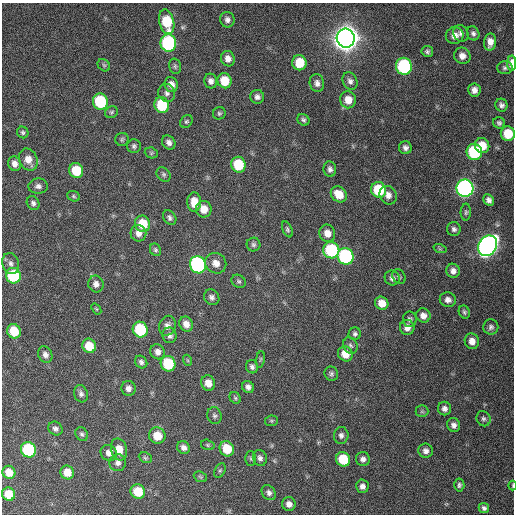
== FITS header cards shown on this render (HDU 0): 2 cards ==
NAXIS1  =                  512 / Axis length
NAXIS2  =                  512 / Axis length

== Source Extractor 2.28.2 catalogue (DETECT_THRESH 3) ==
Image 512 x 512 px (HDU 0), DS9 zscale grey, 1 PNG px = 1 image px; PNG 516 x 516 px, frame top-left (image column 1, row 512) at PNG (2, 3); each listed source drawn as its Kron ellipse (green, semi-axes under 4 px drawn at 4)
Background 402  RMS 11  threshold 31.8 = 3 sigma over >= 5 px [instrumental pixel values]
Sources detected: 148; all 148 listed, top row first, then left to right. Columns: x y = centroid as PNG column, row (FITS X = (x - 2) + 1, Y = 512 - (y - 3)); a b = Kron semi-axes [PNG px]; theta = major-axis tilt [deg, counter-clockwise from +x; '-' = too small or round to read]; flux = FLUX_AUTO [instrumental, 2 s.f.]
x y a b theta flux
227 20 7 7 - 3.0e+03
167 22 12 7 -77 3.1e+04
473 33 7 6 - 2.1e+03
461 34 8 7 - 2.4e+03
455 36 9 8 - 5.5e+03
346 38 9 9 - 1.2e+06
490 42 9 6 83 5.2e+03
168 43 8 8 - 9.9e+04
427 51 5 5 - 1.7e+03
462 56 8 8 - 5.3e+03
228 59 8 7 - 4.5e+03
299 63 7 7 - 1.6e+04
512 63 7 4 90 7.7e+03
104 65 7 5 -44 1.3e+03
175 66 8 5 -75 1.5e+03
404 66 8 8 - 9.3e+04
505 68 8 6 2 1.8e+03
211 81 7 6 - 3.2e+03
225 81 7 7 - 1.6e+04
350 81 9 7 -61 2.8e+03
317 83 9 7 -79 3.2e+03
171 85 8 6 -70 4.7e+03
474 90 6 6 - 3.7e+03
167 93 9 8 - 2.9e+03
257 97 7 7 - 2.8e+03
348 100 8 8 - 7.7e+03
100 101 8 7 - 5.0e+04
162 105 8 7 - 3.1e+04
501 105 6 6 - 2.2e+03
111 112 7 5 34 1.3e+03
219 113 6 6 - 1.3e+03
303 120 6 5 - 1.6e+03
186 122 7 5 43 1.3e+03
499 123 6 5 - 1.6e+03
23 132 6 5 - 1.5e+03
508 134 7 7 - 1.8e+04
122 139 6 6 - 1.5e+03
169 143 7 6 - 3.1e+03
134 146 7 7 - 1.9e+03
482 146 7 7 - 1.1e+04
405 148 6 6 - 2.6e+03
474 152 8 8 - 5.5e+04
151 153 7 5 -20 1.2e+03
28 160 11 9 -64 7.6e+03
15 164 7 6 - 3.8e+03
238 165 8 7 - 2.6e+04
330 169 8 6 -81 2.5e+03
76 170 7 7 - 2.0e+04
164 174 8 6 -46 1.8e+03
38 186 9 7 3 2.9e+03
465 188 9 8 - 2.5e+05
379 190 8 7 - 3.1e+04
339 194 9 7 -44 1.1e+04
388 195 9 8 - 4.3e+03
74 196 6 5 - 1.2e+03
489 200 6 5 - 2.6e+03
194 202 9 7 89 9.5e+03
33 203 7 6 - 2.0e+03
204 209 8 8 - 8.1e+03
466 212 8 5 89 1.5e+03
170 218 8 6 -55 1.9e+03
143 224 8 7 - 1.8e+04
287 229 8 4 -65 1.6e+03
454 229 7 7 - 2.2e+03
138 233 8 7 - 4.4e+03
327 233 9 8 - 5.8e+03
253 245 7 7 - 1.9e+03
488 246 11 9 58 4.2e+05
440 249 7 4 -18 1.0e+03
155 250 6 5 - 1.4e+03
331 250 8 8 - 5.5e+04
345 256 8 8 - 9.0e+04
11 263 10 8 -71 3.5e+03
216 263 11 10 - 6.3e+03
198 265 9 8 - 1.3e+05
453 271 7 6 - 3.6e+03
13 276 8 7 - 5.2e+04
399 277 8 6 -56 1.6e+03
392 278 8 7 - 2.8e+03
239 281 7 6 - 1.5e+03
96 284 8 7 - 3.3e+03
212 297 8 7 - 2.6e+03
448 300 8 7 - 3.6e+03
382 303 7 6 - 8.3e+03
96 309 6 3 -53 8.0e+02
464 312 7 5 -65 1.4e+03
423 316 7 7 - 4.3e+03
410 319 8 7 - 2.3e+03
186 324 7 6 - 5.4e+03
167 326 10 8 70 3.8e+03
407 327 7 7 - 4.9e+03
491 327 7 7 - 2.3e+03
140 330 8 7 - 4.8e+04
14 331 7 6 - 1.9e+04
355 334 6 6 - 1.7e+03
170 335 8 7 - 3.0e+03
472 341 8 7 - 5.5e+03
350 345 8 7 - 2.1e+03
89 346 7 6 - 1.4e+04
158 352 8 7 - 3.8e+03
345 354 8 7 - 9.4e+03
45 355 9 7 -64 2.9e+03
260 359 8 4 81 1.0e+03
187 360 6 3 -71 7.9e+02
141 362 7 5 -50 2.1e+03
168 364 8 7 - 3.3e+04
252 367 7 6 - 2.1e+03
331 374 7 6 - 1.8e+03
208 383 8 6 -68 6.8e+03
248 387 6 5 - 2.7e+03
128 388 7 7 - 3.5e+03
81 394 9 6 -73 2.6e+03
235 398 6 5 - 1.3e+03
444 408 7 6 - 3.0e+03
422 411 6 6 - 1.2e+03
214 416 9 7 -76 2.0e+03
483 419 8 7 - 2.0e+03
271 421 6 5 - 1.2e+03
454 425 7 6 - 2.9e+03
55 429 7 6 - 2.4e+03
82 434 7 6 - 1.7e+03
341 435 8 7 - 2.8e+03
157 436 8 8 - 1.3e+04
208 445 7 5 -16 1.3e+03
183 447 7 6 - 3.3e+03
119 449 11 8 -75 9.2e+03
227 449 8 7 - 1.7e+04
28 450 8 7 - 5.9e+04
426 451 7 7 - 3.1e+03
109 453 8 7 - 4.1e+03
145 458 7 5 -26 1.3e+03
251 458 7 5 -88 1.3e+03
260 458 8 6 -73 2.7e+03
343 459 7 7 - 2.3e+04
363 459 7 7 - 3.1e+03
118 463 8 8 - 3.4e+03
220 471 7 5 62 1.4e+03
9 472 7 6 - 8.1e+03
67 472 7 6 - 9.3e+03
200 477 7 5 -22 1.2e+03
459 485 6 5 - 1.6e+03
513 485 5 2 - 7.4e+02
362 486 6 6 - 3.3e+03
138 492 7 7 - 2.0e+04
269 493 8 6 -53 2.7e+03
9 494 7 6 - 1.3e+04
289 504 7 6 - 4.0e+03
484 508 5 5 - 1.9e+03
At the frame edge (FLAGS 8, measured only in part): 3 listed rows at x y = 512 63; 508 134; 513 485